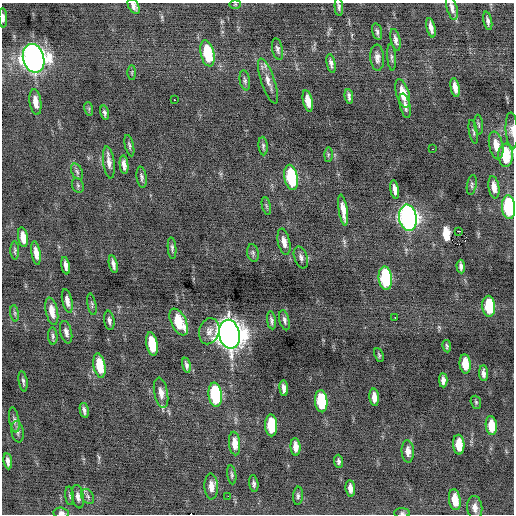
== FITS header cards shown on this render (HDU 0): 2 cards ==
NAXIS1  =                  512 / Axis length
NAXIS2  =                  512 / Axis length

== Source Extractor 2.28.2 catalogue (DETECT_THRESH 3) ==
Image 512 x 512 px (HDU 0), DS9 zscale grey, 1 PNG px = 1 image px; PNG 516 x 516 px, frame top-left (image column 1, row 512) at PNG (2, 3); each listed source drawn as its Kron ellipse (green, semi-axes under 4 px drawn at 4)
Background -0.175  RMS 0.73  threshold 2.2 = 3 sigma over >= 5 px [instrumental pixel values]
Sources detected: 116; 2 with non-positive FLUX_AUTO (blend fragments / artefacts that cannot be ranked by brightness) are neither listed nor drawn; the other 114 listed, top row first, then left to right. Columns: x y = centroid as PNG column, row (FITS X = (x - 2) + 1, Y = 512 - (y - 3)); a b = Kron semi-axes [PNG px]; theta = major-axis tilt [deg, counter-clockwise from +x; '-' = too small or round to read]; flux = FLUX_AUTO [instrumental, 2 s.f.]
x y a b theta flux
235 4 6 3 1 47
134 6 8 5 -60 200
339 7 9 4 -87 110
452 8 12 5 -74 230
3 18 9 3 -86 170
488 21 9 4 -77 160
431 28 10 4 -77 270
377 31 8 4 -75 120
395 40 11 4 -77 180
277 49 11 5 -79 150
207 53 13 6 -78 2100
392 57 13 3 -85 130
34 58 14 10 -76 39000
377 58 13 7 -86 270
331 63 9 4 -78 190
132 72 7 4 90 65
245 80 10 5 -80 120
268 81 24 6 -71 410
455 88 9 4 -79 360
403 93 15 6 -73 800
349 96 7 3 -82 130
174 100 3 2 - 250
308 101 11 4 -78 580
35 102 13 6 -82 510
405 106 12 5 -77 210
89 109 7 4 -73 65
104 113 7 4 -75 110
479 125 10 4 -84 86
512 130 18 6 -86 260
473 132 12 4 -78 100
496 145 14 7 -78 600
129 146 11 4 -77 110
263 146 9 4 -85 110
433 149 3 2 - 100
328 155 7 4 89 64
506 155 11 7 -89 2000
109 162 16 5 -82 310
124 165 9 4 -83 260
77 172 8 5 -63 120
142 177 11 5 -83 130
291 177 13 6 -79 3400
78 185 8 5 -69 100
472 185 10 5 80 110
494 187 11 5 -81 410
395 190 9 4 -80 260
266 206 9 3 -77 81
508 207 12 6 -86 4800
343 210 16 4 -82 510
408 218 13 8 -81 23000
458 231 4 2 - 7600
23 237 10 5 -80 510
284 242 13 6 -78 370
172 248 11 4 -85 130
15 250 9 4 -88 85
36 253 12 4 -81 390
253 253 9 5 -80 120
301 257 11 6 -69 200
113 264 9 3 -78 190
66 266 9 4 -80 230
461 266 7 4 -85 150
385 278 12 6 -84 4800
67 301 12 5 -77 290
92 304 11 4 -79 93
489 306 10 6 -86 2100
52 311 14 6 -78 580
15 313 8 4 -82 87
395 318 3 2 - 180
109 320 10 5 -82 160
271 320 9 4 -82 120
284 320 10 5 -76 150
179 322 14 7 -64 1600
209 331 13 10 75 370
66 332 11 5 -77 220
229 334 14 10 -79 78000
53 336 8 4 -85 110
152 344 12 5 -79 1700
447 346 6 3 -80 86
379 355 7 4 -69 76
465 364 10 5 -84 960
186 365 7 3 -78 130
99 366 12 6 -79 1300
483 373 8 4 -85 200
443 380 7 4 -87 210
23 381 10 4 -81 120
284 388 8 4 -84 240
161 393 15 7 -79 400
215 395 12 6 -83 4900
374 397 9 4 -84 410
321 401 11 6 -86 2900
476 402 7 5 -69 67
84 410 7 4 -78 150
14 420 13 5 -81 160
271 425 11 6 -87 2100
491 426 9 5 -84 840
17 432 11 6 -79 170
235 443 12 5 -84 580
459 445 10 5 -86 950
296 447 9 5 -85 390
408 451 11 6 -86 340
8 461 8 4 -81 210
339 461 6 4 -86 120
232 475 9 4 -82 100
254 484 8 4 -81 130
211 486 13 6 -88 480
350 488 8 4 -82 270
70 496 9 3 -84 83
88 496 8 5 -56 120
228 496 2 2 - 270
298 496 9 5 85 120
78 497 12 6 -79 220
455 500 10 6 -82 940
475 508 11 7 -85 330
61 513 7 5 -4 140
402 513 7 5 0 97
At the frame edge (FLAGS 8, measured only in part): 7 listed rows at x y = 134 6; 3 18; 512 130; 506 155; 508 207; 61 513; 402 513
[2 non-positive-flux detections neither listed nor drawn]